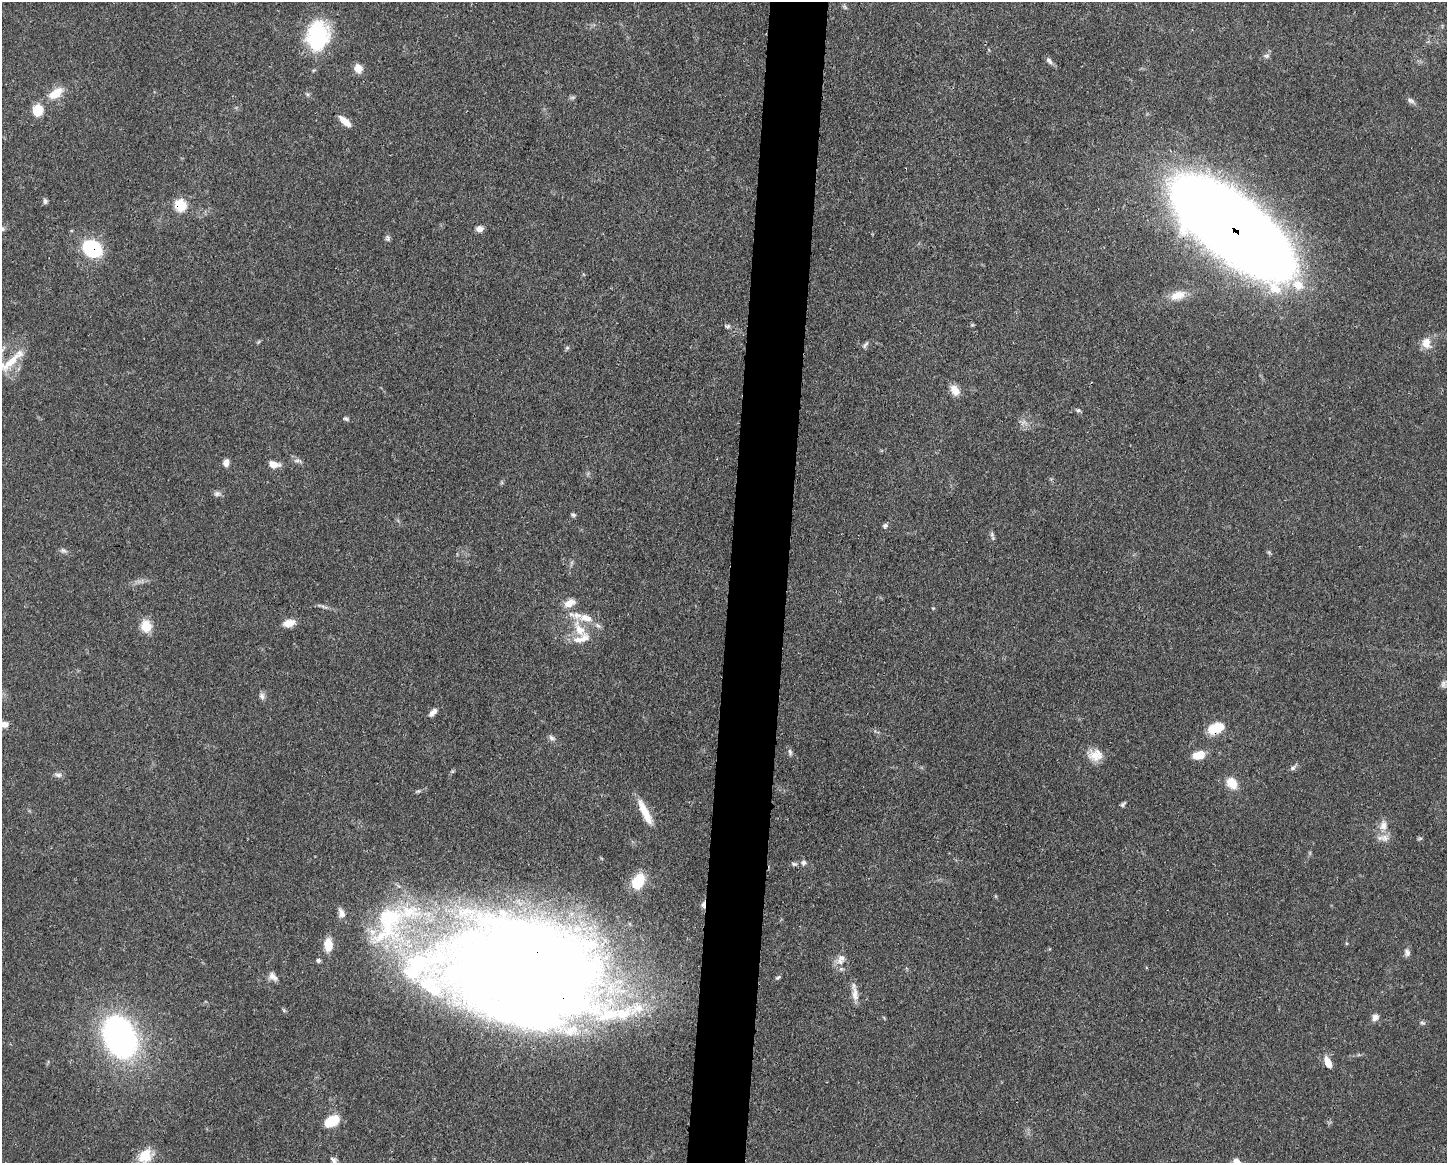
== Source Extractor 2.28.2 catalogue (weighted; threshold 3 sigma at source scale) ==
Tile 8 of 3 x 4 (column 2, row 3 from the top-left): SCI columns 1557-3001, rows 1168-2328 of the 4670 x 4658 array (HDU 1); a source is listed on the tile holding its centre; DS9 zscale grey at full resolution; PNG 1449 x 1165 px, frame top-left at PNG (2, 2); no overlay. Shown black and unused: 4% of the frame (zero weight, under 3 of 4 exposures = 1% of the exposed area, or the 3 px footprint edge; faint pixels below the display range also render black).
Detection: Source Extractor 2.28.2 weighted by HDU 2 'WHT'; one run over the whole footprint, this tile lists its part. Background 0.055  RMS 0.0032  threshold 0.0145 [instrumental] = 3 sigma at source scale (4.5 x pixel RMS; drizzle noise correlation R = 1.50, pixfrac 1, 0.05/0.05 arcsec/px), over >= 5 px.
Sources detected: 86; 1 too faint to see at this stretch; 2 inside a brighter object's white glare — not listed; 10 inside a brighter listed object's ellipse — not listed separately; the other 73 listed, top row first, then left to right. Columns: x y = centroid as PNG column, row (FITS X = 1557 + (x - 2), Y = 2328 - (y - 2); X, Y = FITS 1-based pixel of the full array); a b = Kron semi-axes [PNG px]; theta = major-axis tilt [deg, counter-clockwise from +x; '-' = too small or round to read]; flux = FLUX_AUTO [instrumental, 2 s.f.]
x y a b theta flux
318 35 25 18 82 34
1266 56 8 5 7 0.77
1049 60 11 6 -48 1.1
358 68 9 8 - 3.3
55 93 19 10 34 5.7
1411 101 11 6 -26 1
38 110 11 9 75 6.6
345 121 15 6 -41 3.5
45 201 8 5 -83 0.77
180 205 7 7 - 14
1232 228 91 35 -38 1100
2 229 7 5 -43 0.68
480 229 8 7 - 1.7
387 238 10 6 -83 0.77
92 249 13 9 -27 36
1178 295 21 11 15 4.2
728 326 7 5 20 0.61
1426 343 13 11 -86 3.5
865 345 12 4 52 0.79
567 348 6 4 1 0.49
11 362 38 9 44 7
955 390 13 8 -55 3.5
1078 410 6 5 - 0.6
346 419 7 5 -26 0.6
298 461 12 4 -7 0.93
226 463 9 6 82 1.8
273 464 11 7 -13 3.2
217 494 9 7 10 1.1
573 515 6 5 - 0.64
885 526 6 6 - 0.77
992 534 8 5 -75 0.78
63 550 9 5 -18 0.87
569 603 13 8 29 3.1
289 623 12 8 15 3.7
146 626 15 13 -76 4.8
579 630 30 12 -55 8
1444 684 11 8 58 1.4
262 696 9 7 -85 1.1
433 712 11 5 48 1.7
4 724 9 7 12 2
1215 728 15 9 21 9
552 738 10 6 -35 0.95
790 752 9 5 -75 0.81
1095 755 19 15 4 4.6
1199 755 13 8 14 4.9
1293 768 9 5 38 0.88
58 775 9 6 -8 1.1
1232 783 14 11 -52 5
1123 804 9 5 45 0.66
645 812 32 8 -65 6.7
1383 825 14 10 87 2.9
803 863 7 6 - 0.92
794 864 8 5 -15 0.74
638 881 15 10 62 11
703 905 9 6 89 1.1
341 913 12 8 -73 2
389 919 66 41 -79 49
328 944 12 8 -87 5.9
1407 953 10 7 -89 1.2
318 960 6 5 - 0.59
840 961 11 8 -36 2.4
531 968 126 85 -15 710
273 977 14 8 -40 1.9
778 978 8 4 33 0.51
855 994 22 8 -83 2.9
1375 1018 9 7 45 1.6
1422 1023 7 4 -19 0.58
119 1037 32 22 -66 120
1328 1062 14 7 -64 3.3
332 1121 17 10 32 8.3
145 1156 17 13 47 7.3
334 1161 14 7 -61 1.7
1237 1161 9 7 -40 2.2
Overlapping masked pixels (flux is a lower limit): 6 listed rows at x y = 180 205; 1232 228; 92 249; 1215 728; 703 905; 531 968
Isophote crosses this tile's border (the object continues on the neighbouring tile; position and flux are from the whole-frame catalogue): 5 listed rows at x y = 2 229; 11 362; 4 724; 334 1161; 1237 1161